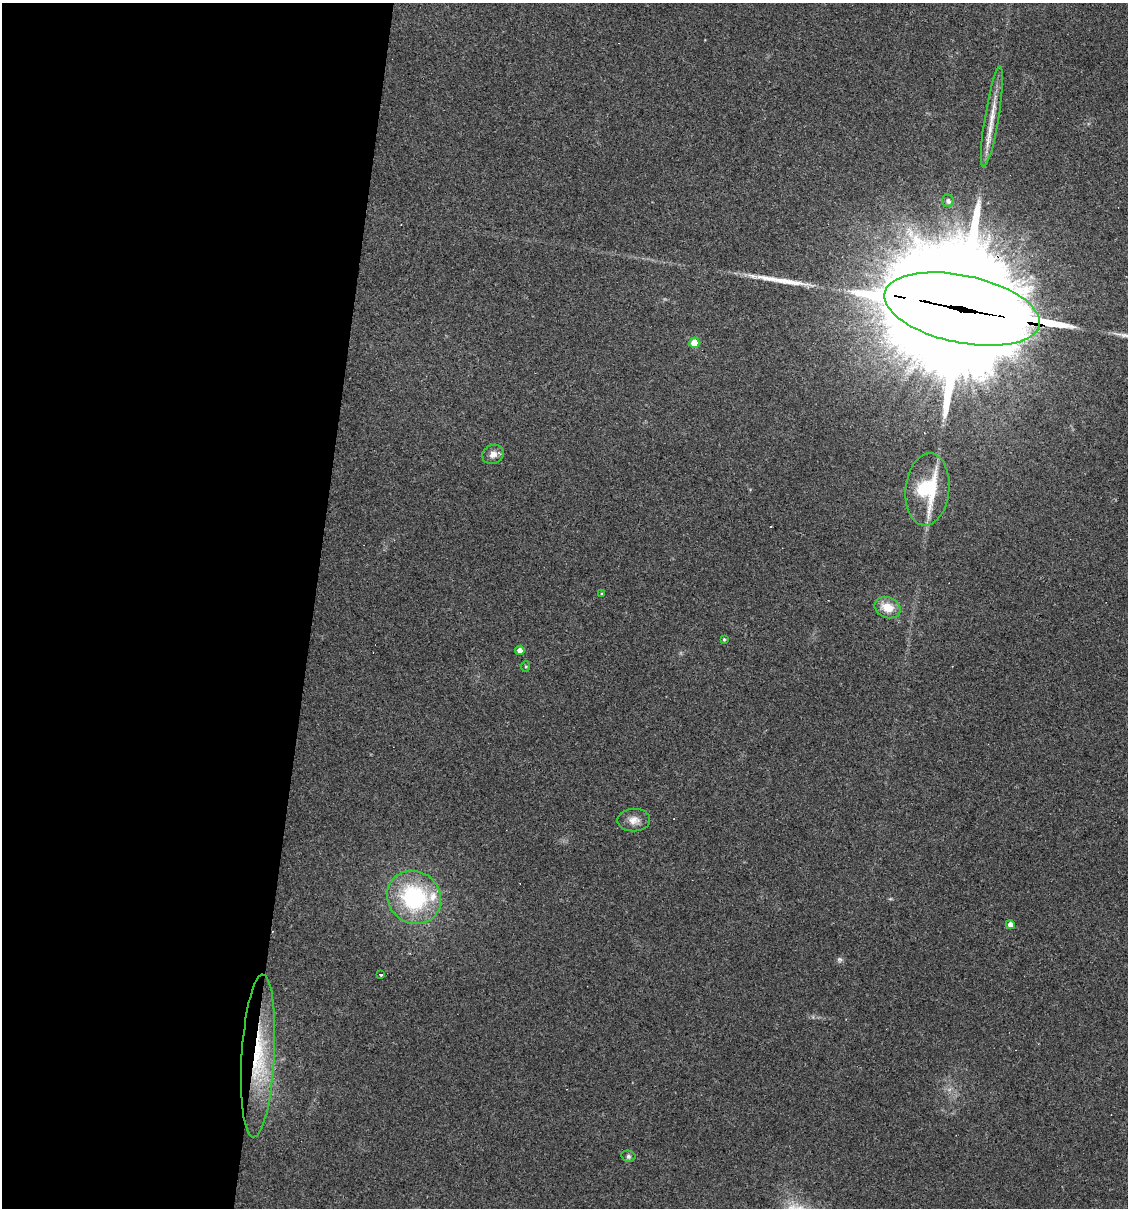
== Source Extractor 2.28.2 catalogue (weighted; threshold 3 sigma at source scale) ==
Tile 5 of 4 x 4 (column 1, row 2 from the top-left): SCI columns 113-1238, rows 2413-3618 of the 4845 x 4824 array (HDU 1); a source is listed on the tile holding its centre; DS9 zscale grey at full resolution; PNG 1130 x 1210 px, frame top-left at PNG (2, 3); each listed source drawn as its Kron ellipse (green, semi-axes under 4 px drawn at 4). Shown black and unused: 28% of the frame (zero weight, under 3 of 4 exposures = <1% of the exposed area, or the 3 px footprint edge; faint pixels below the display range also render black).
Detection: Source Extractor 2.28.2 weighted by HDU 2 'WHT'; one run over the whole footprint, this tile lists its part. Background 0.0911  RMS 0.0055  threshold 0.0247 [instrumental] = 3 sigma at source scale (4.5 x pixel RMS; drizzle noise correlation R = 1.50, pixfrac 1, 0.05/0.05 arcsec/px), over >= 5 px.
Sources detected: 20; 1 too faint to see at this stretch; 1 long thin detection or spike segment (spike, bleed or trail) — neither listed nor drawn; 1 inside a brighter listed object's ellipse — not listed separately; the other 17 listed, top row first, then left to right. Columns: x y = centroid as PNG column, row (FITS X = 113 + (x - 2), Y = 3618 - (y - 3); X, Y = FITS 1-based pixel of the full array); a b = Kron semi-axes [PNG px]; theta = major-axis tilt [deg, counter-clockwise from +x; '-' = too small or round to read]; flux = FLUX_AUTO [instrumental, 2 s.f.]
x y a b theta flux
992 117 51 7 80 11
948 201 6 6 - 2
962 309 79 33 -12 32000
694 343 5 5 - 10
493 454 11 9 26 3.6
927 489 36 22 84 36
601 594 3 3 - 0.59
888 608 13 10 -22 9.7
724 640 4 3 - 0.75
520 650 5 4 - 3.5
526 667 5 4 - 0.69
634 820 16 11 2 4.9
414 897 28 26 -40 59
1010 924 4 4 - 3.6
381 974 3 3 - 1.6
258 1056 81 16 87 46
628 1156 7 5 -14 1.2
Overlapping masked pixels (flux is a lower limit): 2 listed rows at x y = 962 309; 258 1056